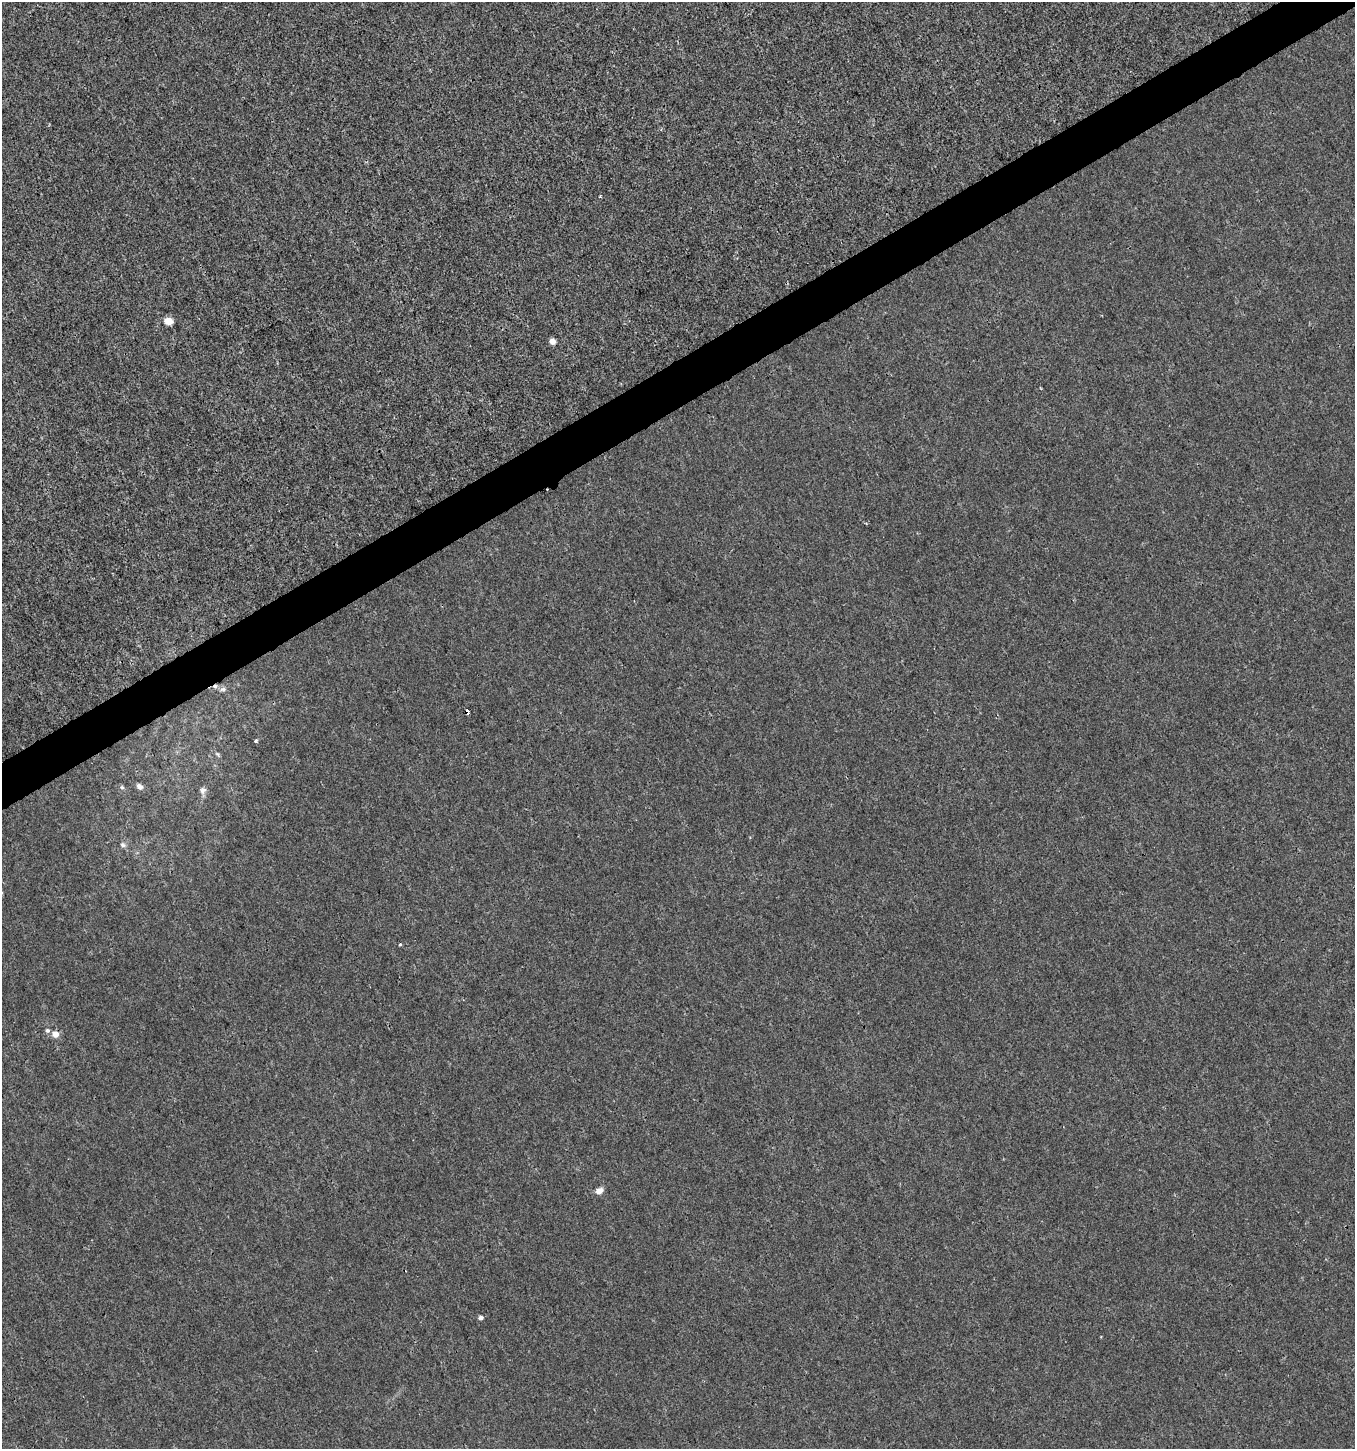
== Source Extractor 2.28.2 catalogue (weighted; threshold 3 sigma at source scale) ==
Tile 10 of 4 x 4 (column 2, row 3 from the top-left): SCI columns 1525-2877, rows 1448-2894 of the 5687 x 5806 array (HDU 1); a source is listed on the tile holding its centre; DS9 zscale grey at full resolution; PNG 1357 x 1451 px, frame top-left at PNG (2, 2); no overlay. Shown black and unused: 3% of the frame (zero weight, under 3 of 4 exposures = <1% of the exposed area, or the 3 px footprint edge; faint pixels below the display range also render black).
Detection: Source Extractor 2.28.2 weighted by HDU 2 'WHT'; one run over the whole footprint, this tile lists its part. Background -4.14e-04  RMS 0.0016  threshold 0.00731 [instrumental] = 3 sigma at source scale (4.5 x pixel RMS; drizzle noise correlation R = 1.50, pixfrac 1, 0.0396/0.0396 arcsec/px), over >= 5 px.
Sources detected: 17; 2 cosmic-ray / hot-pixel residue — not listed; the other 15 listed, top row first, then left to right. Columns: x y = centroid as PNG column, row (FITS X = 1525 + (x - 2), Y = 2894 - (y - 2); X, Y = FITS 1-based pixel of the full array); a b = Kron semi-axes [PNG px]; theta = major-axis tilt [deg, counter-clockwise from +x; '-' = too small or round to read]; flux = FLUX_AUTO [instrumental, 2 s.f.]
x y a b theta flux
168 321 6 5 - 3
552 341 6 5 - 1.1
223 689 8 6 11 0.43
468 712 4 3 - 1.5
256 741 4 3 - 0.25
217 754 6 4 -69 0.23
140 786 9 6 -38 0.55
122 787 6 5 - 0.26
203 790 9 8 - 0.58
123 845 8 5 -17 0.36
400 944 4 3 - 0.19
47 1030 6 6 - 0.36
55 1034 7 7 - 1.2
599 1191 9 7 27 0.92
481 1318 5 5 - 0.42
Overlapping masked pixels (flux is a lower limit): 1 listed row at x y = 468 712